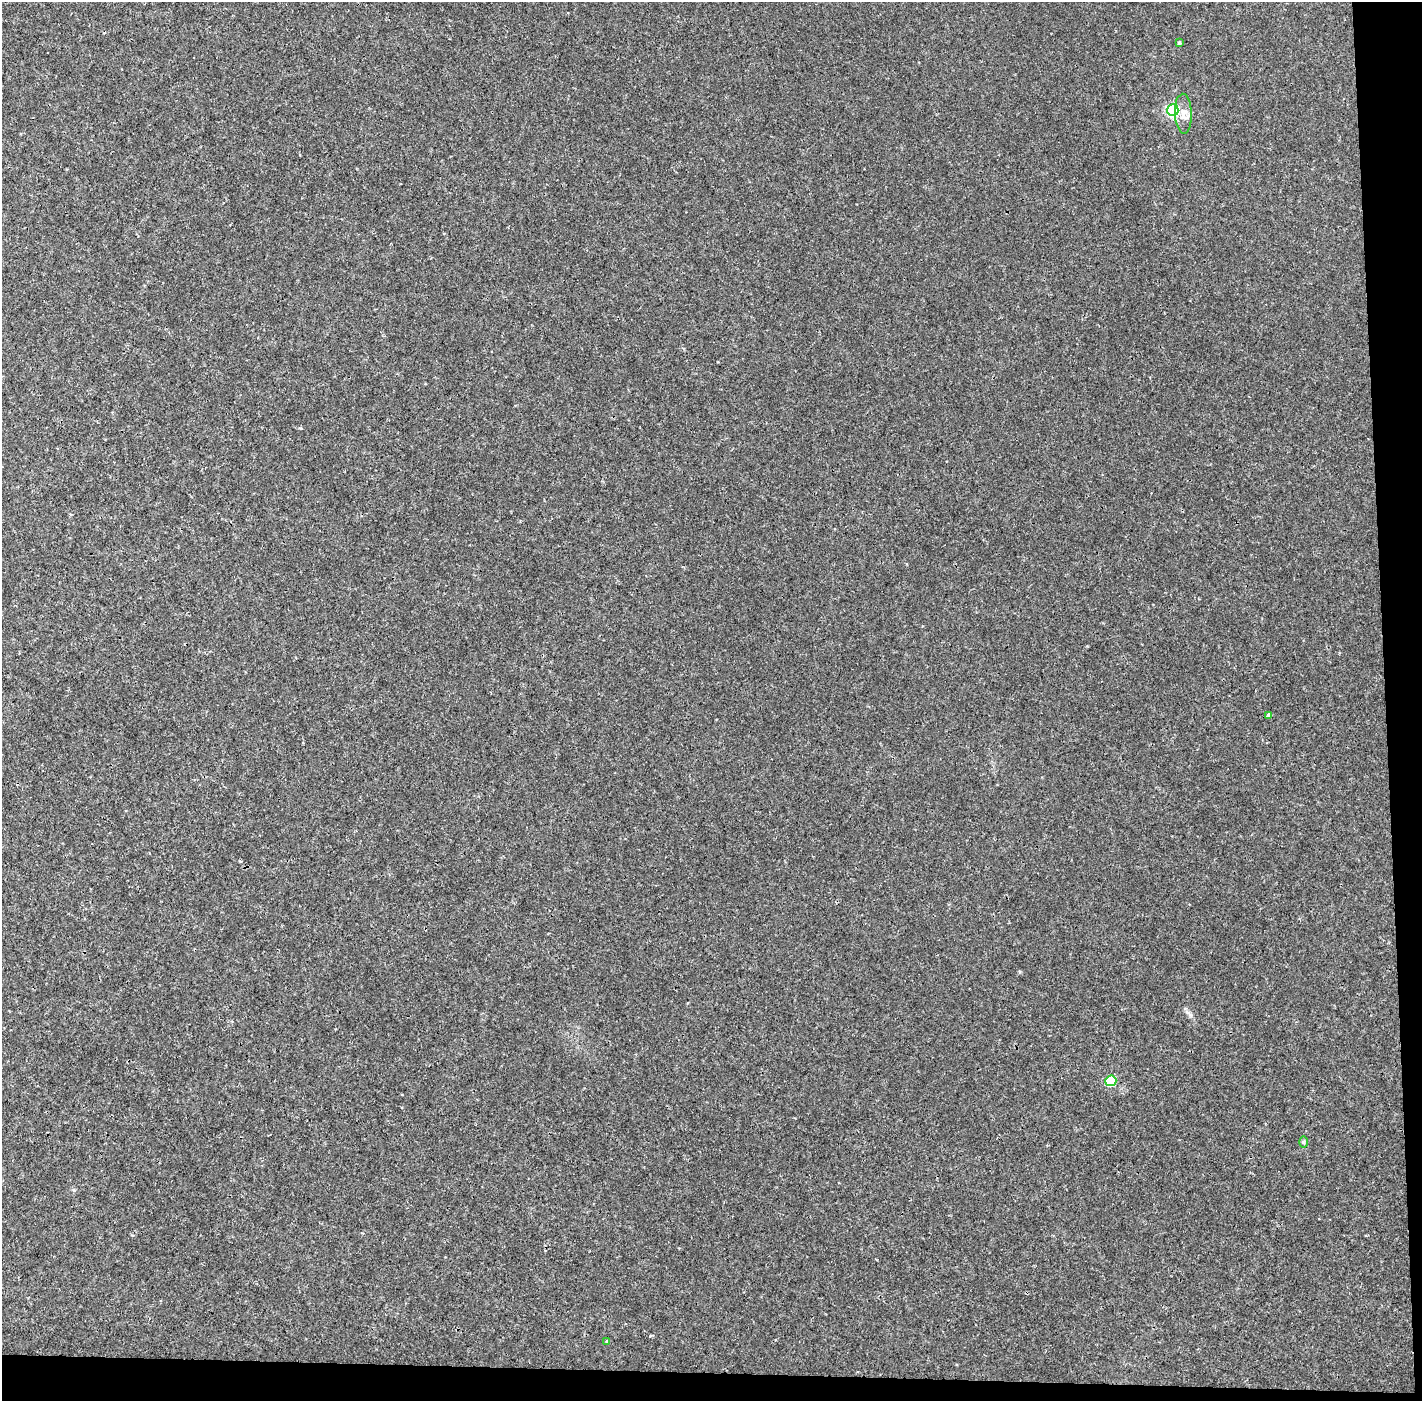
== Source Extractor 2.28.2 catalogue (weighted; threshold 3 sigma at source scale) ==
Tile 9 of 3 x 3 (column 3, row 3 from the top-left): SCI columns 2841-4260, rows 25-1423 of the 4260 x 4242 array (HDU 1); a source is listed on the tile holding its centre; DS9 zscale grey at full resolution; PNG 1424 x 1403 px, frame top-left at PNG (2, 2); each listed source drawn as its Kron ellipse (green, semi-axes under 4 px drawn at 4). Shown black and unused: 5% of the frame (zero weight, under 3 of 4 exposures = <1% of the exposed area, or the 3 px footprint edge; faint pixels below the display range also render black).
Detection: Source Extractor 2.28.2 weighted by HDU 2 'WHT'; one run over the whole footprint, this tile lists its part. Background 0.00128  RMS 0.0023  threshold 0.0101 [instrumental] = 3 sigma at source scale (4.5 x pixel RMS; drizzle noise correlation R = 1.50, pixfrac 1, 0.05/0.05 arcsec/px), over >= 5 px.
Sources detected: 7; all 7 listed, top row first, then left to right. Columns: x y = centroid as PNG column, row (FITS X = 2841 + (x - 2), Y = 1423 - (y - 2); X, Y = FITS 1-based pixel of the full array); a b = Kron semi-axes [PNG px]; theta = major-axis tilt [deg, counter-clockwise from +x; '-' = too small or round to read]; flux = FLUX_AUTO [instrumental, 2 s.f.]
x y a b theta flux
1179 43 4 3 - 0.36
1173 110 6 5 - 33
1183 114 20 8 -88 1.9
1269 715 4 4 - 0.92
1111 1081 5 5 - 14
1303 1142 6 4 89 0.33
607 1341 4 4 - 0.26